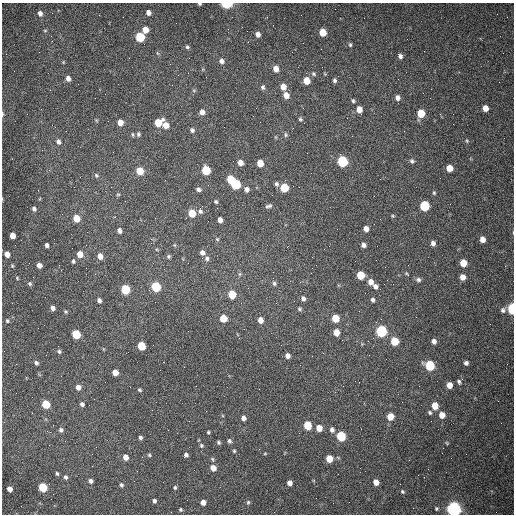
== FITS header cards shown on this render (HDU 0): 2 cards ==
NAXIS1  =                  512 /fastest changing axis
NAXIS2  =                  512 /next to fastest changing axis

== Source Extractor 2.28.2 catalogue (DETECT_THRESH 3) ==
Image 512 x 512 px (HDU 0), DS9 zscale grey, 1 PNG px = 1 image px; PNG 516 x 516 px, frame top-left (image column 1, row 512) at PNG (2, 3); no overlay
Background 1480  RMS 22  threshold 66.3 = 3 sigma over >= 5 px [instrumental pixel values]
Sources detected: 180; all 180 listed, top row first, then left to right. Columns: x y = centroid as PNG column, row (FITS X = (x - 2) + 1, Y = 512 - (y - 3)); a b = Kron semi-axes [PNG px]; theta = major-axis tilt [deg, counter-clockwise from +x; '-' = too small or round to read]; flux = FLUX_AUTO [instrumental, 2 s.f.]
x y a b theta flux
199 4 4 3 - 2000
227 4 6 3 -1 130000
148 12 5 5 - 6000
40 13 6 5 - 5900
145 30 6 5 - 15000
45 31 5 3 - 1500
322 32 6 5 - 32000
258 34 6 5 - 6900
51 36 3 2 - 1500
140 37 6 5 - 90000
350 45 5 4 - 2300
187 47 5 5 - 2500
157 53 6 4 -70 1800
400 56 6 5 - 4700
221 61 6 5 - 5300
63 62 5 3 - 1300
276 69 6 5 - 12000
314 74 6 5 - 2700
325 74 5 3 - 1400
68 78 6 5 - 6900
334 80 6 5 - 3400
306 81 6 5 - 22000
263 87 6 5 - 3100
283 87 6 5 - 14000
194 90 5 3 - 1700
105 94 2 2 - 560
286 95 6 5 - 11000
397 98 7 6 - 6200
353 101 5 5 - 2400
485 108 5 5 - 12000
359 109 6 5 - 13000
202 112 5 5 - 8700
421 113 6 5 - 39000
2 114 7 3 86 2500
300 119 6 5 - 2400
120 122 5 5 - 13000
158 123 7 5 37 36000
166 125 5 5 - 15000
293 128 2 2 - 770
192 130 5 5 - 3500
404 131 2 2 - 650
138 134 6 5 - 2800
286 135 7 4 -84 2600
467 141 5 3 - 1600
58 142 7 5 -73 4900
342 161 6 5 - 150000
412 161 6 5 - 3300
240 162 5 5 - 11000
260 163 5 5 - 22000
449 168 5 5 - 20000
206 170 6 5 - 65000
140 171 6 5 - 33000
96 175 7 6 - 2900
231 179 5 5 - 43000
236 184 6 5 - 110000
276 184 6 5 - 3300
299 187 2 2 - 920
284 188 6 5 - 50000
198 189 6 5 - 4100
246 189 6 5 - 6000
434 193 5 4 - 2000
118 194 5 3 - 1500
216 202 5 4 - 2100
269 206 7 4 20 3300
424 206 6 5 - 110000
34 209 5 4 - 3600
200 211 7 5 -63 3500
192 213 6 5 - 33000
393 216 5 4 - 1600
76 218 6 5 - 23000
220 220 5 4 - 8700
366 229 5 5 - 8400
119 230 5 4 - 5700
12 235 5 4 - 13000
217 239 5 5 - 1900
482 239 5 5 - 11000
433 243 5 5 - 5600
47 245 4 4 - 4200
174 245 5 3 - 1400
363 245 5 4 - 5100
202 252 5 5 - 5900
7 254 5 5 - 9800
80 254 6 5 - 16000
100 256 6 5 - 11000
168 256 5 5 - 2400
207 258 6 6 - 3400
73 261 5 4 - 2800
463 263 5 5 - 26000
39 265 5 4 - 8600
12 266 5 4 - 1800
312 268 2 2 - 740
240 274 6 4 89 2100
407 274 7 3 -45 1700
361 275 6 5 - 42000
462 277 5 5 - 11000
17 278 5 4 - 1500
273 278 3 3 - 720
418 280 7 5 -18 3800
370 282 6 5 - 11000
274 283 6 5 - 3100
30 284 5 5 - 2700
375 286 5 4 - 5000
156 287 6 5 - 98000
125 289 6 5 - 84000
232 294 6 5 - 37000
303 298 6 5 - 4700
99 300 5 4 - 4600
373 300 5 4 - 3600
276 303 3 2 - 1400
53 308 5 4 - 5200
300 309 6 5 - 2500
512 309 6 3 89 160000
503 310 7 7 - 4400
66 312 5 4 - 2100
223 318 5 5 - 31000
335 318 6 5 - 40000
381 319 2 2 - 870
260 320 6 5 - 11000
7 321 6 5 - 2500
381 331 6 5 - 200000
336 332 6 5 - 16000
76 334 6 5 - 65000
394 341 6 5 - 49000
434 341 5 4 - 6100
141 346 5 5 - 55000
59 351 6 5 - 3000
288 356 5 4 - 7500
36 363 5 4 - 3400
466 363 5 5 - 4500
430 365 6 5 - 110000
115 373 5 5 - 17000
459 382 6 4 -66 2900
449 385 5 5 - 15000
78 387 6 6 - 7900
139 390 5 4 - 2000
94 399 2 2 - 690
46 404 5 5 - 48000
82 404 5 5 - 3900
435 406 5 5 - 26000
430 412 6 4 -47 2500
442 415 5 5 - 16000
390 416 5 5 - 22000
243 418 5 4 - 6100
189 421 2 2 - 730
307 425 6 5 - 50000
319 428 5 5 - 16000
61 430 6 5 - 3500
332 430 7 6 - 4800
208 432 3 3 - 1900
341 436 6 5 - 99000
140 437 5 4 - 3300
229 441 5 4 - 3100
218 442 5 4 - 2400
447 443 5 4 - 1500
201 445 6 6 - 2700
234 451 4 3 - 1800
265 454 5 3 - 1300
149 455 5 4 - 2100
186 455 4 4 - 3600
125 457 5 5 - 10000
329 459 5 5 - 27000
213 468 6 5 - 13000
57 473 5 4 - 2200
65 477 5 4 - 3300
90 481 5 4 - 4400
376 482 5 4 - 13000
290 483 5 4 - 8400
400 484 2 2 - 630
121 485 6 5 - 3000
43 487 5 5 - 75000
175 487 6 5 - 2200
9 489 5 4 - 9000
402 492 5 5 - 2200
316 498 2 2 - 3400
154 501 4 4 - 3800
203 502 5 4 - 8000
248 502 6 5 - 2400
436 508 6 5 - 2300
180 509 4 4 - 1900
454 509 6 6 - 710000
At the frame edge (FLAGS 8, measured only in part): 5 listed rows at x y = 199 4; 227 4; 2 114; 512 309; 454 509